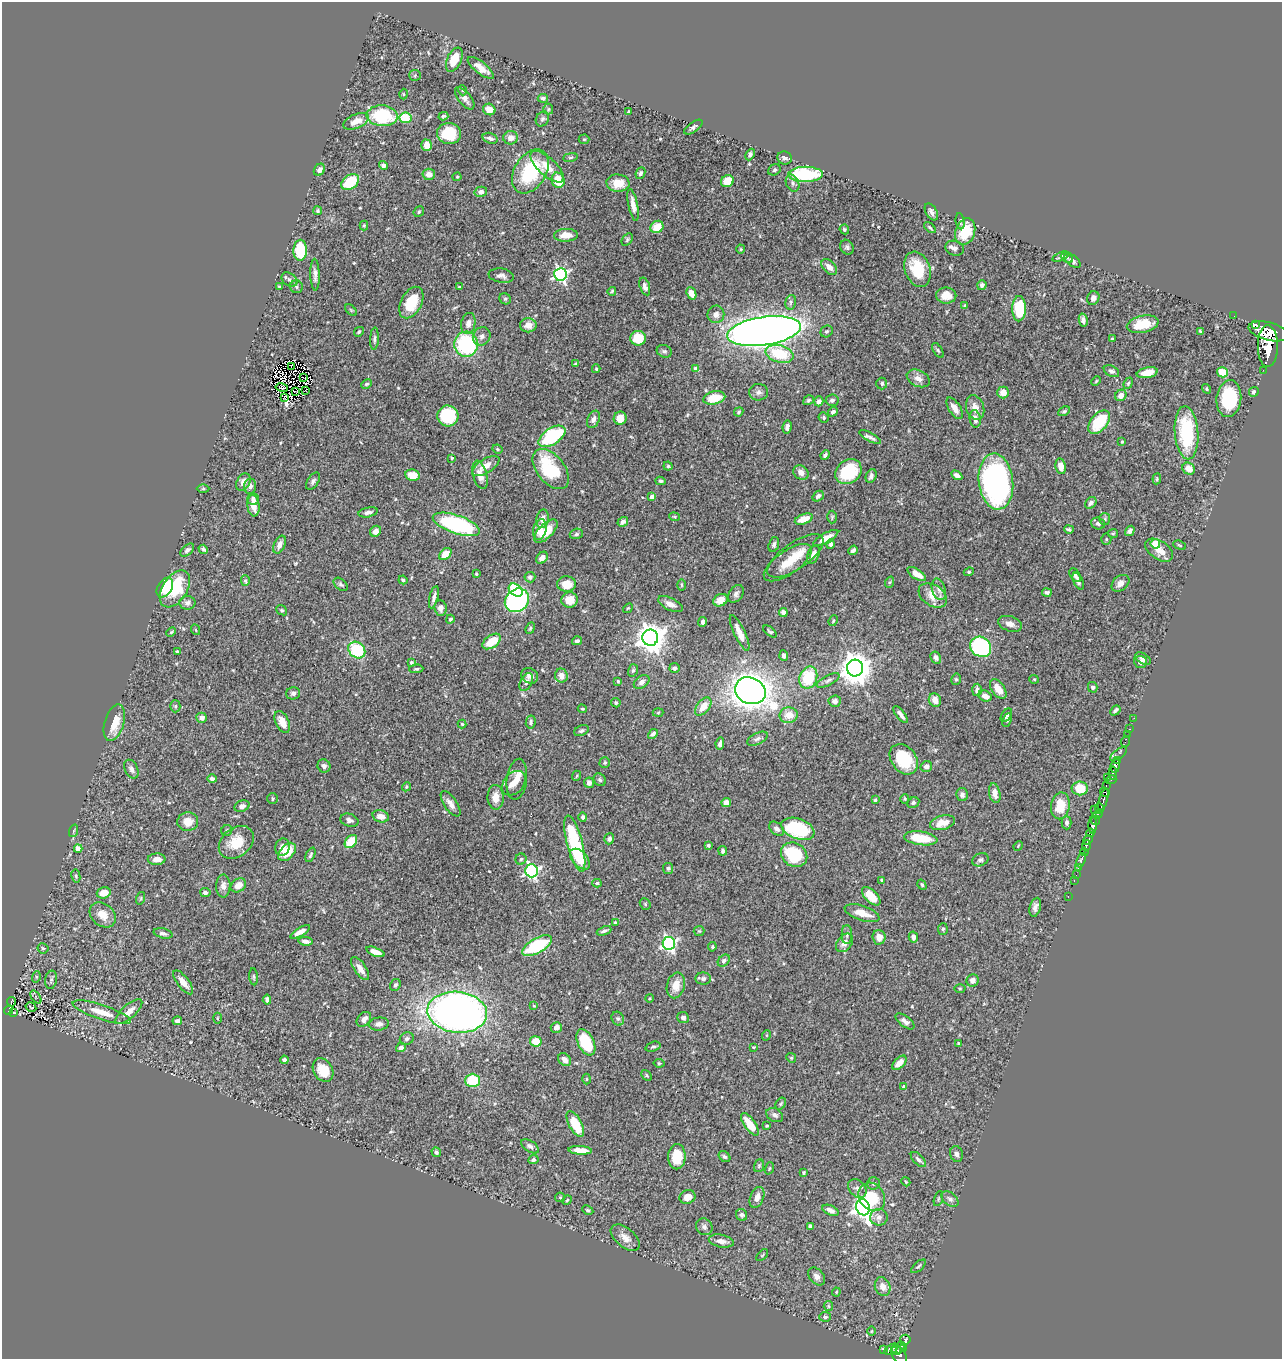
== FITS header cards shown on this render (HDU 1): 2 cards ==
NAXIS1  =                 1280
NAXIS2  =                 1357

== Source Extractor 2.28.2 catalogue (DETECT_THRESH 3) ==
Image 1280 x 1357 px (HDU 1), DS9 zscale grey, 1 PNG px = 1 image px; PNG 1284 x 1361 px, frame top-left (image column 1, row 1357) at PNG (2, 2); each listed source drawn as its Kron ellipse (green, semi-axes under 4 px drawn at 4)
Background 0.49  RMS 0.024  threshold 0.0716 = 3 sigma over >= 5 px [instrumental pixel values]
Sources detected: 544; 7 with non-positive FLUX_AUTO (blend fragments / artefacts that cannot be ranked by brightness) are neither listed nor drawn; of the other 537, the 500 brightest by FLUX_AUTO listed and drawn (37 fainter detections omitted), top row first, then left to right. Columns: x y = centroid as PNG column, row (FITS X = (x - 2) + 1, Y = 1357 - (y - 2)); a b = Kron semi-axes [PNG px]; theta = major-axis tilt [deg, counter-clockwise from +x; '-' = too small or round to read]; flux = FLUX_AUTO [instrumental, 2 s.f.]
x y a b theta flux
454 60 13 7 65 30
481 68 16 6 -38 17
415 75 6 5 - 2.7
462 90 5 3 - 1.6
403 94 5 3 - 1.5
465 98 13 6 -51 8.8
543 98 5 4 - 4
489 109 6 5 - 17
548 109 5 5 - 2.3
629 112 4 2 - 1.9
382 116 15 10 -3 110
443 116 5 4 - 2.3
405 118 6 5 - 45
542 119 8 6 63 3.2
356 121 14 7 23 17
693 127 11 5 35 4.6
449 134 12 10 -9 62
490 138 8 5 -17 6
511 138 7 7 - 11
584 139 5 5 - 1.8
427 145 6 5 - 18
750 154 6 4 67 3.5
570 157 7 3 9 2.3
785 158 7 6 - 5.5
383 166 4 4 - 5.5
547 167 21 9 -42 25
319 170 6 5 - 7.4
774 170 6 5 - 3
530 171 24 16 58 110
640 173 6 4 65 3.9
429 174 6 5 - 12
805 174 17 7 1 120
457 177 4 4 - 1.6
558 180 8 6 -74 37
727 181 6 5 - 32
350 182 10 6 35 62
618 183 11 8 -4 25
792 183 9 6 -66 4.5
481 192 6 5 - 6.9
633 205 16 5 -78 12
318 211 4 4 - 2.4
419 212 6 4 50 2.4
931 212 9 5 -58 6.4
960 221 8 4 -83 2.9
364 225 5 4 - 1.9
657 227 7 6 - 28
930 228 7 3 -42 2.7
844 229 5 4 - 2.7
965 231 14 9 71 47
566 235 12 6 3 18
627 239 7 4 51 2.5
847 247 8 6 -59 3.9
955 248 9 7 -18 6.8
741 249 4 4 - 1.7
300 250 10 6 89 55
1061 257 9 4 21 3.7
1067 258 6 4 -27 2.8
1072 261 10 5 -38 4.5
829 267 9 6 -46 11
918 269 18 12 -69 59
560 274 6 6 - 350
315 275 16 4 -88 6.9
501 276 13 7 -8 6.7
289 280 9 6 -37 4.6
982 285 5 4 - 4.4
645 286 9 5 -73 6
279 287 4 4 - 1.9
296 287 6 6 - 3
459 287 3 3 - 1.7
612 291 4 3 - 2.5
691 293 6 4 -68 14
946 296 10 8 -1 16
1093 298 7 6 - 6.7
505 299 6 5 - 2.7
791 302 7 5 77 4
411 303 17 10 62 50
965 306 4 4 - 2.5
1019 309 13 7 90 79
351 310 7 4 -45 1.9
716 314 9 8 - 7.7
1234 316 2 2 - 2.7
1083 320 7 4 -77 5.7
468 323 11 7 80 8.9
1143 324 16 8 12 30
1256 324 3 2 - 29000
528 325 8 7 - 14
764 331 37 14 8 2100
827 331 6 5 - 3.2
1200 331 4 3 - 2.2
1268 331 20 9 -14 1800
359 332 5 4 - 2.1
482 336 9 8 - 7.7
638 338 8 7 - 46
374 339 11 4 87 4.2
1112 339 4 4 - 1.8
466 344 12 12 - 150
1268 346 21 10 -90 2100
938 350 8 4 -57 2.7
664 351 8 6 -21 4
779 354 14 8 -15 64
576 364 4 4 - 2.4
292 366 3 2 - 2.1
596 369 4 3 - 1.7
696 369 4 4 - 16
1263 370 2 2 - 3.4
1111 371 8 5 -28 5.2
1222 372 5 5 - 33
1147 373 10 5 12 18
303 377 2 2 - 1.5
918 378 12 8 -25 9.9
1096 381 5 3 - 1.6
1128 383 6 4 67 2.1
366 384 6 4 26 2.1
882 384 6 5 - 3
282 388 6 3 -12 2.7
1206 389 5 4 - 2.4
306 391 3 2 - 3.7
295 392 3 2 - 1.7
759 392 9 8 - 6.4
1003 392 6 6 - 15
1254 392 5 4 - 4.2
1121 395 6 5 - 11
285 398 3 2 - 6.1
714 398 11 6 12 39
1229 398 18 12 83 94
809 400 5 4 - 2.9
832 400 6 6 - 4.3
819 401 5 4 - 6
955 408 12 5 -57 14
975 408 12 9 -71 13
1064 411 6 4 27 2.3
739 412 5 3 - 2
833 412 5 4 - 4.9
448 416 10 10 - 87
620 418 6 6 - 19
824 418 5 5 - 2.4
593 419 9 6 65 6.6
975 419 9 5 -82 7.5
1099 422 14 8 49 61
787 427 7 4 81 5.7
1186 433 26 12 -86 110
552 436 15 8 33 130
870 437 12 4 -29 5
1122 442 3 3 - 2.1
497 449 5 3 - 2.1
825 455 5 3 - 3.4
452 458 4 3 - 1.7
486 466 15 7 32 17
668 466 4 4 - 2.1
1061 466 8 5 -80 14
551 469 23 13 -51 93
1189 469 6 5 - 16
801 472 8 6 -39 9.5
848 472 14 11 39 76
412 475 7 5 -11 23
480 475 14 7 -75 14
957 475 6 4 -32 6.9
871 476 7 5 64 5.4
1157 479 5 3 - 1.9
313 481 9 5 56 4.3
660 481 5 4 - 3.3
243 482 9 6 59 10
996 482 28 17 -83 430
250 486 7 6 - 6.2
203 489 6 4 0 2.3
818 496 6 4 37 5.6
651 497 4 4 - 8.5
253 499 6 6 - 5.6
1091 503 6 5 - 5.7
253 506 11 6 -83 17
368 512 10 4 12 5.8
674 517 5 3 - 1.7
832 517 6 4 89 2.3
543 519 9 6 79 9.5
804 519 9 5 20 23
1105 519 6 5 - 2.7
623 522 5 4 - 7.7
1098 523 7 6 - 4.6
456 524 25 9 -19 200
1069 529 5 3 - 3
540 530 10 6 76 17
376 531 6 5 - 12
546 531 15 7 45 28
1130 531 5 4 - 4.9
1113 533 5 4 - 2.1
576 534 7 5 17 3.1
826 538 14 5 30 15
1106 539 5 5 - 2.3
774 544 7 5 72 4
830 544 4 4 - 4.9
1155 544 5 4 - 55
279 545 9 5 65 9
1180 545 7 3 -22 1.6
203 549 5 3 - 2.9
187 550 8 5 42 4.7
853 550 5 3 - 4.4
1159 550 15 9 -34 17
445 554 7 5 43 23
813 555 10 5 68 9.2
795 556 33 13 35 37
542 558 7 5 47 8.2
788 563 28 11 35 32
969 572 5 4 - 2.1
476 574 3 3 - 1.8
917 574 10 5 -32 19
1075 575 7 5 -53 4.6
530 577 5 5 - 3.7
403 580 4 4 - 2.4
245 581 5 4 - 2.5
1078 581 9 5 -63 5.7
890 582 6 3 70 2.1
1120 583 10 7 40 10
341 584 8 5 -40 3.3
567 584 9 7 -2 22
681 585 6 4 -89 1.8
165 588 11 7 58 56
175 589 20 12 57 79
939 589 11 6 -72 6.2
516 590 8 5 -39 100
1047 593 5 4 - 3.6
736 594 10 6 57 5.4
933 595 15 10 -33 25
434 597 11 4 76 6.4
517 600 13 11 40 400
569 600 8 7 - 23
720 600 7 6 - 16
187 603 8 7 - 6.6
670 604 13 6 -27 10
440 608 7 6 - 7.5
628 608 5 4 - 1.7
282 610 6 4 -39 2.7
783 612 4 4 - 6.8
450 619 4 4 - 2.5
833 621 5 3 - 1.6
703 622 5 4 - 4.6
1010 624 12 7 -17 10
530 628 6 4 68 2
196 630 5 3 - 1.6
770 631 8 3 -39 2.2
171 632 5 3 - 1.7
740 633 19 5 -64 20
650 638 8 8 - 2300
492 641 10 6 35 39
577 641 5 4 - 4.3
981 647 11 9 -37 210
357 650 9 7 -43 93
177 652 3 3 - 2.3
784 655 5 4 - 5.1
936 658 6 5 - 5.6
1143 659 9 5 -32 6.8
411 662 4 4 - 2
1140 662 6 6 - 7.8
674 668 5 5 - 3.4
855 668 8 8 - 2800
416 669 7 4 3 2.5
633 670 6 5 - 3.1
530 676 9 7 -35 7.8
561 676 7 6 - 12
808 678 11 8 68 71
956 679 6 5 - 2.8
1034 679 5 4 - 1.6
828 680 12 5 28 5.1
618 681 4 4 - 2.1
526 682 9 6 65 6.4
642 682 9 6 37 5.9
1093 687 5 5 - 4.3
998 689 11 6 -54 18
977 690 6 5 - 5.9
750 691 16 13 -24 1800
293 693 7 6 - 5
985 696 7 5 -26 12
935 700 7 6 - 14
835 701 6 5 - 6.2
616 703 5 4 - 2.6
175 706 6 5 - 2.8
703 707 10 6 51 23
582 709 4 3 - 1.7
1115 710 6 3 49 3.1
658 713 5 3 - 1.5
789 715 9 7 6 21
901 715 10 4 -51 7.6
1006 715 7 4 54 6.3
202 718 5 5 - 8.2
1134 718 2 2 - 3.8
1007 720 7 4 65 2.7
282 722 12 6 -65 21
531 722 6 5 - 3.4
114 723 19 9 73 32
462 724 4 4 - 2.1
1129 729 3 2 - 8.1
581 731 7 5 26 3.5
653 734 5 4 - 4.4
1127 735 2 2 - 4
757 739 11 5 26 5.8
1125 741 5 2 - 11
720 744 6 4 79 5.8
1119 754 10 4 37 40
904 759 17 12 -53 79
1118 760 4 3 - 49
605 763 5 5 - 2.5
324 766 7 6 - 5.8
1115 766 7 4 82 190
926 767 6 5 - 9.8
131 769 10 6 -64 7.1
1113 773 6 3 82 200
576 776 5 3 - 1.5
1107 777 3 2 - 36
212 779 4 4 - 3.9
517 779 20 10 83 20
600 780 7 5 -46 3.1
1111 780 5 3 - 9.9
514 783 14 10 49 19
589 783 5 5 - 7.4
1106 786 4 3 - 37
406 787 5 3 - 1.6
1080 788 8 7 - 42
1105 792 5 4 - 80
995 793 10 5 -78 15
962 795 7 5 -78 7.3
496 797 12 8 -89 17
273 799 5 5 - 2.6
905 799 5 4 - 2.2
875 800 3 3 - 2
1103 801 12 3 73 85
726 802 5 4 - 11
913 803 6 5 - 3.6
451 804 15 6 -56 11
242 806 8 5 20 6.2
1060 806 13 9 80 36
1095 809 3 2 - 42
1099 809 5 3 - 67
1098 814 5 4 - 72
381 816 8 6 -16 13
583 817 4 4 - 3.6
349 820 9 6 -18 6.4
1095 820 5 3 - 200
188 822 10 9 - 21
943 823 13 7 16 18
1067 823 7 5 -90 4.7
1093 825 8 4 89 450
776 829 8 6 -41 7
798 829 17 10 -21 130
227 830 6 5 - 2.5
73 831 6 4 70 2.5
1090 833 4 3 - 190
921 838 17 6 -8 47
609 839 6 5 - 5.7
1088 840 5 4 - 290
351 841 7 5 50 42
236 842 19 14 39 36
575 844 29 7 -75 140
708 845 4 4 - 2.3
1018 846 5 4 - 1.5
1086 846 5 3 - 73
282 847 9 7 77 11
78 849 4 4 - 25
723 851 5 3 - 3.9
287 852 10 6 49 32
1084 852 4 3 - 46
310 855 8 3 65 2.9
794 855 14 11 -33 92
157 859 9 6 1 11
521 859 5 5 - 2.9
580 859 12 7 -48 24
980 860 8 6 23 4.3
1081 860 7 3 69 85
1079 867 3 2 - 27
668 868 5 5 - 2.9
532 871 6 6 - 350
1076 875 2 2 - 8.8
76 876 7 4 -80 2.6
882 880 4 3 - 2.5
1074 880 3 2 - 5.8
597 883 4 4 - 2.4
238 885 8 6 37 15
922 885 5 4 - 2.6
223 886 11 7 88 9.4
205 892 5 4 - 4.2
104 893 7 5 18 21
871 896 11 6 -45 28
1068 897 3 2 - 2.7
141 898 6 4 72 2.2
645 904 6 5 - 2
1035 907 10 5 74 7
862 913 18 7 -18 22
103 915 14 11 -40 19
615 922 4 3 - 1.8
943 929 6 5 - 3.1
604 931 8 4 21 3.8
699 931 5 5 - 2.2
300 932 11 4 30 10
163 933 10 5 -13 4.8
847 935 9 5 -90 4.5
879 937 7 6 - 14
913 937 5 4 - 7.1
306 941 7 4 -8 6.1
669 943 6 6 - 370
845 943 10 7 51 10
537 946 17 7 29 110
712 947 5 3 - 2.2
43 948 5 5 - 2.6
375 952 9 4 -21 14
724 961 7 5 43 4.8
360 968 13 6 -55 14
36 977 6 4 73 2
254 977 8 3 -85 2.1
703 979 8 6 -3 5.1
51 980 9 6 80 4.2
973 980 6 6 - 8.4
183 982 14 6 -52 15
395 985 6 5 - 3.2
676 985 13 9 76 18
960 988 5 3 - 1.5
36 997 7 4 -54 2
650 998 4 3 - 1.7
267 1000 5 4 - 4.8
11 1002 5 3 - 1.9
534 1006 4 3 - 1.6
31 1007 5 2 - 1.8
8 1010 5 3 - 33
129 1011 17 6 42 17
14 1012 3 3 - 8
102 1012 30 7 -18 28
457 1012 30 20 -6 940
217 1018 5 3 - 1.5
683 1018 6 5 - 5.3
364 1019 8 6 47 10
618 1019 7 6 - 4.2
177 1021 5 3 - 4.5
905 1021 11 5 -38 7.3
379 1024 10 6 6 6.7
556 1027 6 5 - 8.5
767 1035 5 3 - 1.6
407 1039 7 6 - 4.9
536 1041 6 5 - 30
586 1042 14 8 -65 76
959 1044 4 3 - 2.5
401 1047 5 4 - 5.9
653 1047 8 4 19 3.1
753 1047 4 3 - 1.5
791 1058 5 4 - 2
284 1060 4 4 - 3.8
565 1060 7 5 -49 9.5
659 1063 5 4 - 1.9
899 1063 9 5 45 16
323 1070 12 9 -57 29
647 1075 6 4 -46 1.9
586 1079 5 3 - 1.5
473 1080 7 7 - 58
904 1086 4 3 - 4.8
781 1104 6 4 57 2.3
775 1115 9 6 -28 5.5
575 1124 14 6 -62 44
750 1124 13 5 -55 32
767 1126 3 3 - 2.2
530 1146 10 5 -34 5.6
580 1150 12 4 -4 18
436 1152 5 4 - 3.7
957 1154 8 6 -72 5.5
724 1156 6 5 - 3.7
677 1157 12 8 88 37
918 1159 9 5 -46 4.8
533 1160 5 4 - 3.2
759 1166 6 5 - 2.3
769 1168 6 4 70 2.1
804 1172 3 3 - 1.9
906 1182 4 3 - 1.4
873 1183 6 6 - 3.6
857 1188 10 8 -47 7.5
560 1197 5 5 - 2
687 1197 8 7 - 13
757 1197 11 6 68 11
872 1197 15 12 -52 49
938 1199 8 3 71 2.2
950 1199 10 6 -39 5.4
567 1200 5 4 - 1.7
863 1207 8 6 -69 910
588 1210 6 4 -27 2.3
830 1210 8 5 -25 8.6
742 1215 6 5 - 4.2
879 1217 9 8 - 7.7
810 1226 4 4 - 3.9
704 1227 9 7 -48 5.7
625 1238 17 9 -40 14
721 1241 12 6 -11 11
762 1255 7 2 45 1.5
918 1266 9 4 43 2.5
817 1276 10 7 -49 7.1
883 1287 10 7 -67 15
836 1292 4 4 - 1.6
828 1306 5 4 - 2.1
825 1317 6 5 - 3.9
872 1331 5 3 - 1.5
905 1340 5 5 - 85
900 1347 6 2 64 35
903 1348 3 3 - 26
891 1349 8 4 30 110
883 1350 3 3 - 14
896 1350 5 3 - 110
899 1354 10 6 -54 180
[37 fainter detections neither listed nor drawn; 7 non-positive-flux detections neither listed nor drawn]